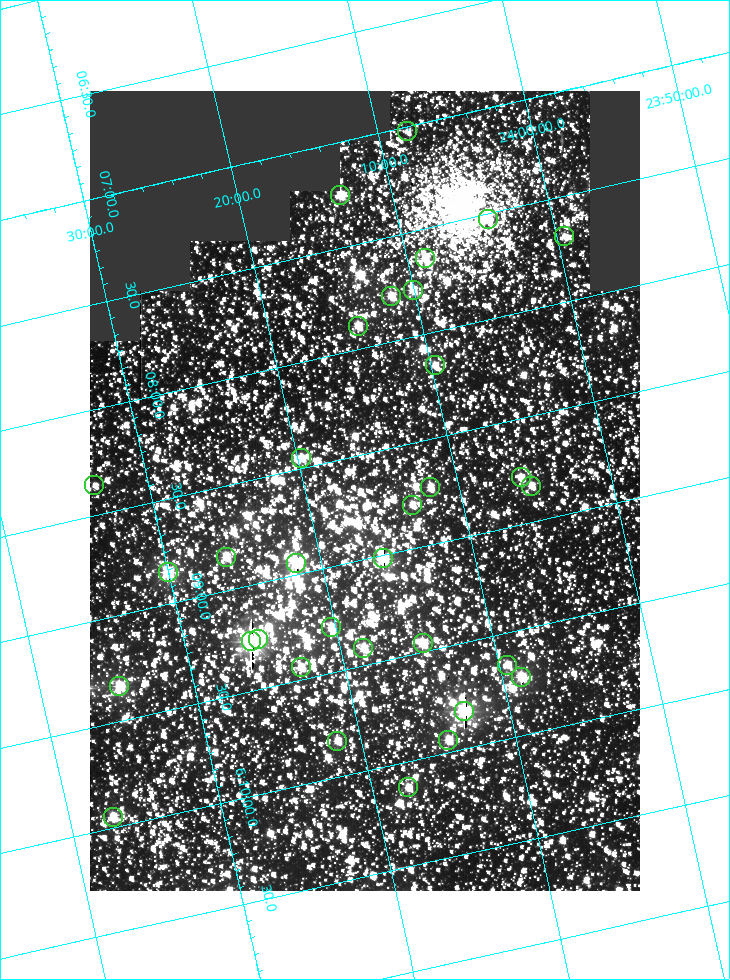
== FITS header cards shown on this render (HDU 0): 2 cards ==
NAXIS1  =                  550
NAXIS2  =                  800

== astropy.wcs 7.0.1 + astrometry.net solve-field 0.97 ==
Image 550 x 800 px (HDU 0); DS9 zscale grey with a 90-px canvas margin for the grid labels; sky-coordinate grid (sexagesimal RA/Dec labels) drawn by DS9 from the SOLVED WCS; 33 Tycho-2 reference stars matched to detected sources circled (green)
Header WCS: RA---TAN/DEC--TAN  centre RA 06:08:40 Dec +24:16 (92.17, +24.27 deg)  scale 3.97 arcsec/px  FOV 36.4' x 53.0'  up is -103 deg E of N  parity normal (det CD < 0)
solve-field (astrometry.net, Tycho-2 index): VERIFIED the header's WCS against the Tycho-2 star catalogue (verified at 3 index scales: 18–33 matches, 0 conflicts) and refined it, rather than solving blind
Solved WCS: RA---TAN-SIP/DEC--TAN-SIP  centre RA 06:08:40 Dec +24:16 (92.17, +24.27 deg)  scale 3.98 arcsec/px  FOV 36.4' x 53.0'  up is -103 deg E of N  parity normal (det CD < 0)
The solver's refit moves the header's centre by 0.16 arcsec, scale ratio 1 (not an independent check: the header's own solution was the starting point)
Tycho-2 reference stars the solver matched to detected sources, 33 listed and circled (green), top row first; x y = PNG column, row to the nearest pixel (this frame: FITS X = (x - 90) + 1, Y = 800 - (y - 91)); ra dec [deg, ICRS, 3 dp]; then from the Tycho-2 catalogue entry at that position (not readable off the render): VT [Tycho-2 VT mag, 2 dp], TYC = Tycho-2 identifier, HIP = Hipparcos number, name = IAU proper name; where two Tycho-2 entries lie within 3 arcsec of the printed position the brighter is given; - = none
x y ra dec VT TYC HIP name
407 131 91.756 +24.135 11.55 1864-383-1 - -
340 195 91.813 +24.222 9.50 1864-951-1 - -
488 219 91.882 +24.069 10.67 1864-1197-1 - -
564 236 91.922 +23.991 11.04 1864-773-1 - -
425 258 91.910 +24.147 9.81 1864-677-1 - -
413 290 91.945 +24.168 9.83 1864-545-1 - -
391 296 91.946 +24.193 9.49 1864-879-1 - -
358 326 91.972 +24.235 9.87 1864-607-1 - -
435 365 92.040 +24.163 9.97 1864-387-1 - -
301 458 92.113 +24.329 10.09 1877-692-1 - -
521 477 92.195 +24.097 9.91 1877-1306-1 - -
94 485 92.090 +24.558 11.22 1868-1493-1 - -
531 486 92.208 +24.088 10.02 1877-898-1 - -
430 487 92.182 +24.197 9.90 1877-42-1 - -
412 505 92.198 +24.221 10.14 1877-234-1 - -
226 557 92.210 +24.434 9.33 1881-345-1 - -
383 558 92.254 +24.266 8.73 1877-224-1 - -
296 563 92.236 +24.360 8.19 1877-300-1 29148 -
168 572 92.212 +24.501 8.67 1881-93-1 - -
331 627 92.321 +24.338 9.42 1877-884-1 - -
258 639 92.315 +24.419 9.14 1881-15-1 - -
251 641 92.316 +24.428 7.55 1881-1595-1 - -
423 643 92.364 +24.244 8.80 1877-1589-1 - -
363 648 92.355 +24.308 9.21 1877-702-1 - -
507 665 92.412 +24.157 10.23 1877-766-1 - -
301 667 92.360 +24.380 9.69 1881-496-1 - -
521 677 92.431 +24.145 8.75 1877-16-1 - -
119 686 92.334 +24.580 8.60 1881-81-1 - -
464 711 92.456 +24.215 7.57 1877-1484-1 - -
448 740 92.485 +24.239 9.49 1877-1276-1 - -
337 741 92.457 +24.359 9.75 1877-1432-1 - -
408 787 92.531 +24.294 10.40 1877-334-1 - -
113 817 92.487 +24.619 9.38 1881-1542-1 - -